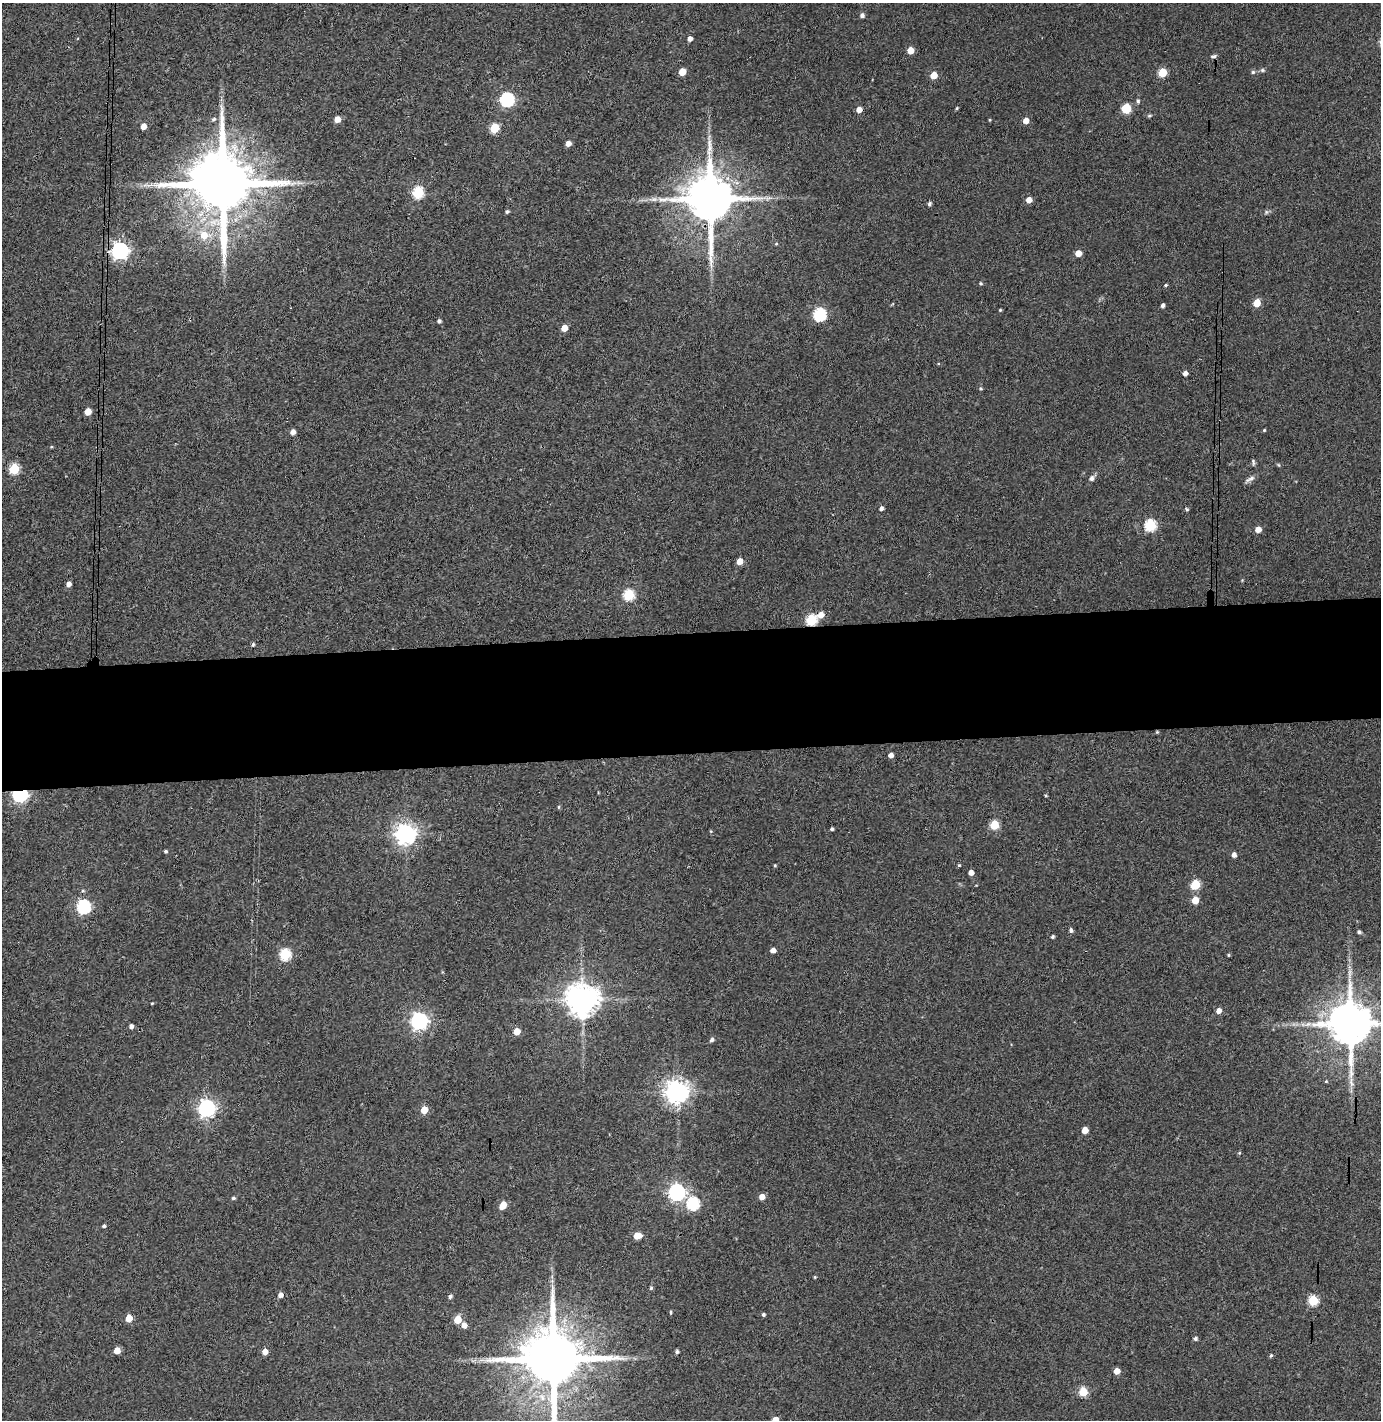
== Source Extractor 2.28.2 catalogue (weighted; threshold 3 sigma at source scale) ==
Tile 5 of 3 x 3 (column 2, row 2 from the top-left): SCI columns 1458-2836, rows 1476-2893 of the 4295 x 4370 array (HDU 1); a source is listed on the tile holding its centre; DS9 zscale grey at full resolution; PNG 1383 x 1422 px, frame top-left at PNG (2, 3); no overlay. Shown black and unused: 9% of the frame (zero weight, under 3 of 4 exposures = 6% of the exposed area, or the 3 px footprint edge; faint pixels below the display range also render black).
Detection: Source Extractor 2.28.2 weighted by HDU 2 'WHT'; one run over the whole footprint, this tile lists its part. Background 0.113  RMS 0.0068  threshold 0.0306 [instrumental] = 3 sigma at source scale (4.5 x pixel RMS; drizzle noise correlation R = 1.50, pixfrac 1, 0.05/0.05 arcsec/px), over >= 5 px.
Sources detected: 125; all 125 listed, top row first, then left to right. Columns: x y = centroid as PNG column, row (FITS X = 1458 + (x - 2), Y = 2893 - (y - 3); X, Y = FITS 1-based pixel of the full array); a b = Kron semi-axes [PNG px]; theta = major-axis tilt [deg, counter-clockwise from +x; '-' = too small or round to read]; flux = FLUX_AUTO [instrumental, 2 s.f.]
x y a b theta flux
862 15 5 5 - 2.2
690 39 4 4 - 3.1
910 50 5 5 - 9.3
1213 56 8 4 14 1.4
1262 70 6 5 - 1.1
682 72 5 5 - 11
1253 72 5 5 - 1.3
1162 73 5 5 - 25
934 75 5 5 - 11
507 99 6 6 - 120
1138 101 6 5 - 1.1
956 108 4 3 - 0.8
1126 108 6 6 - 27
859 109 5 4 - 5.4
214 119 6 5 - 1.3
337 119 5 5 - 6.3
990 120 4 3 - 0.63
1026 120 5 5 - 5.7
143 126 5 4 - 6
494 128 6 5 - 32
568 143 5 4 - 3.9
222 184 19 15 90 7500
418 192 6 5 - 53
654 199 10 6 9 2.9
710 199 14 12 89 4000
1029 200 5 5 - 5.4
929 204 4 4 - 1.7
507 212 4 4 - 1.2
1266 212 6 4 90 1
204 235 10 9 - 10
776 244 4 4 - 0.73
120 251 7 7 - 260
1078 253 5 5 - 7.3
981 283 5 4 - 0.87
1166 285 4 3 - 0.83
1257 303 5 5 - 14
1163 305 4 3 - 2
1000 310 3 3 - 0.7
820 314 6 6 - 84
439 321 5 4 - 1.6
564 328 5 4 - 8
1185 373 4 4 - 2.7
981 388 5 5 - 0.88
88 412 5 5 - 7.9
1264 430 4 3 - 0.7
293 432 5 4 - 3.8
51 447 5 3 - 0.62
1253 462 8 4 -83 1.2
14 469 6 5 - 38
1091 478 6 5 - 2.6
1250 479 15 5 26 2.5
881 508 4 4 - 2.1
1187 509 5 4 - 1
1150 525 6 6 - 65
1258 529 5 4 - 6.5
740 561 5 4 - 7.4
69 584 4 4 - 3.3
629 595 6 5 - 49
821 615 7 5 27 5.5
811 620 6 5 - 53
253 644 4 4 - 1.2
1157 732 4 3 - 0.62
891 755 4 4 - 3.5
20 794 6 5 - 170
1046 795 3 3 - 0.78
558 807 5 3 - 0.73
994 825 5 5 - 27
832 829 3 3 - 1.3
711 831 4 3 - 0.59
405 834 7 7 - 440
166 851 4 3 - 1.1
1234 855 4 4 - 3.1
775 865 4 3 - 0.74
959 865 4 4 - 0.85
971 873 4 4 - 4.2
1195 885 6 5 - 32
1195 900 5 5 - 11
83 907 6 6 - 110
1071 930 5 4 - 1.8
1359 932 4 4 - 1.6
1053 937 4 3 - 1.2
773 950 4 4 - 4.2
285 954 6 6 - 58
1228 955 4 4 - 0.72
582 1000 9 9 - 1300
152 1003 5 3 - 0.59
1219 1011 5 5 - 4
419 1021 7 7 - 250
1350 1024 12 11 - 3000
131 1026 4 4 - 2.5
517 1031 5 5 - 9.9
712 1040 5 4 - 1.7
1326 1081 4 4 - 0.6
1351 1083 15 6 -76 4
677 1091 8 7 - 590
206 1108 7 7 - 250
424 1110 5 5 - 13
1085 1130 5 4 - 7.6
1239 1153 5 4 - 0.69
677 1192 7 6 - 230
762 1197 5 5 - 5.4
233 1198 5 4 - 1.1
693 1204 6 6 - 76
503 1205 7 5 59 9.8
104 1226 4 3 - 1.3
637 1236 7 5 5 9.1
815 1277 4 3 - 0.66
651 1288 5 4 - 1
280 1295 5 4 - 3.6
450 1296 4 4 - 1.7
1313 1300 5 5 - 38
671 1312 5 3 - 0.84
763 1314 4 4 - 1.3
129 1318 5 4 - 11
458 1320 5 5 - 16
464 1325 5 5 - 4
1195 1339 4 4 - 1.5
117 1350 5 5 - 7.7
265 1352 5 5 - 5.2
677 1352 4 4 - 1.5
1271 1355 5 4 - 1
553 1359 18 15 -89 6200
1117 1371 5 4 - 6.3
1083 1392 5 5 - 26
775 1420 5 4 - 8.1
Overlapping masked pixels (flux is a lower limit): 5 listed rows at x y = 222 184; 710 199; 821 615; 811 620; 20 794
Isophote crosses this tile's border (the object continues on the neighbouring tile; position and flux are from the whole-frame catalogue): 3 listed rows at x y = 1350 1024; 553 1359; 775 1420